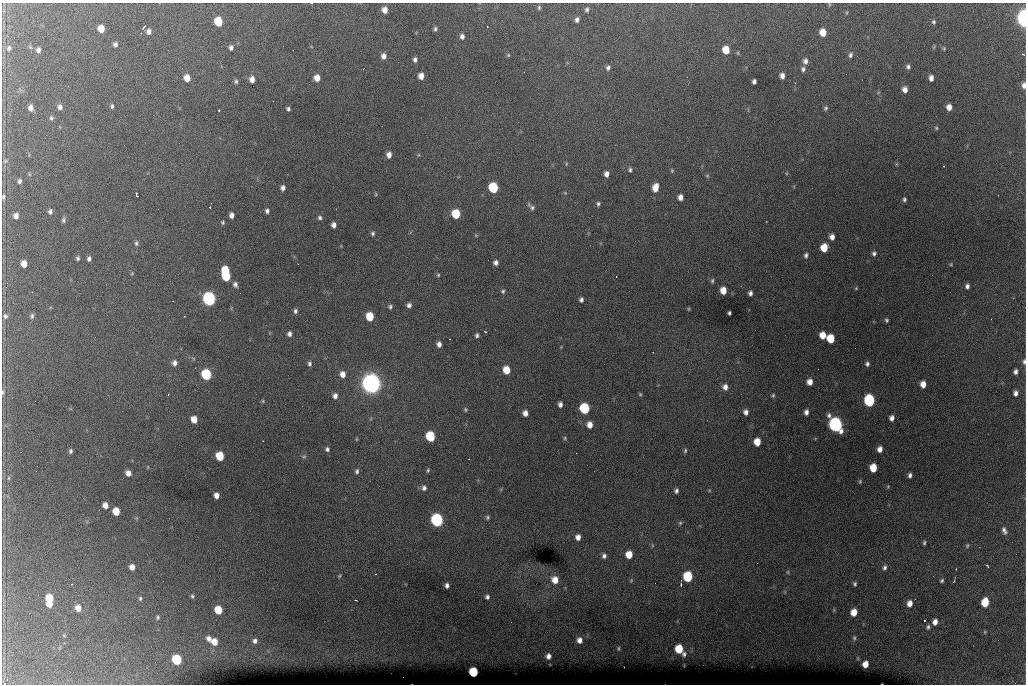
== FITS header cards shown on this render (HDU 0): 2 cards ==
NAXIS1  =                 1024 /fastest changing axis
NAXIS2  =                  682 /next to fastest changing axis

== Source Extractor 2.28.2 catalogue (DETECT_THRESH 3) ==
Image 1024 x 682 px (HDU 0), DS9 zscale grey, 1 PNG px = 1 image px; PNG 1028 x 686 px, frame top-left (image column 1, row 682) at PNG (2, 3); no overlay
Background 6600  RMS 53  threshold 159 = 3 sigma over >= 5 px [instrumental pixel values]
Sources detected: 230; all 230 listed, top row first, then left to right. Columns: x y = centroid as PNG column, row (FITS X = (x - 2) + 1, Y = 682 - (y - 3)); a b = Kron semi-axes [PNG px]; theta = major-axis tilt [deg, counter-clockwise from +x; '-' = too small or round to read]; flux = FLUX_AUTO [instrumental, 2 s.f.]
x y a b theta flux
311 3 3 2 - 8.6e+03
539 8 6 4 88 6.1e+03
385 10 6 5 - 2.6e+04
587 10 7 5 79 8.3e+03
1024 18 9 5 -86 1.0e+06
577 20 6 5 - 1.2e+04
218 22 6 5 - 1.3e+05
934 22 5 4 - 6.3e+03
144 27 6 3 54 5.1e+03
101 29 6 5 - 5.0e+04
435 29 6 4 83 7.2e+03
149 31 6 5 - 1.6e+04
823 32 6 5 - 4.6e+04
462 36 6 5 - 1.3e+04
115 44 5 4 - 9.8e+03
934 47 6 4 71 3.9e+03
9 48 8 7 - 1.2e+04
231 48 6 5 - 1.1e+04
944 48 5 4 - 3.7e+03
38 50 5 5 - 1.2e+04
726 50 6 5 - 6.7e+04
738 53 6 3 -72 3.6e+03
1023 54 4 3 - 2.5e+03
508 55 5 4 - 3.9e+03
850 55 8 6 71 1.0e+04
384 56 6 5 - 1.8e+04
415 59 5 4 - 1.0e+04
805 61 8 6 -89 1.6e+04
908 67 5 5 - 9.0e+03
608 68 6 5 - 1.1e+04
803 69 6 6 - 1.0e+04
421 76 6 5 - 3.0e+04
782 76 6 5 - 1.9e+04
187 78 6 6 - 3.8e+04
317 78 6 5 - 3.5e+04
931 78 5 4 - 1.8e+04
252 79 6 4 89 2.3e+04
236 81 6 5 - 6.5e+03
754 81 5 4 - 1.1e+04
1024 85 7 5 89 1.5e+04
905 89 6 5 - 1.8e+04
112 106 5 4 - 6.8e+03
60 107 6 5 - 1.3e+04
949 107 5 5 - 2.8e+04
31 108 6 5 - 2.0e+04
826 108 6 5 - 7.0e+03
288 109 4 4 - 7.2e+03
219 110 2 2 - 2.9e+03
51 118 5 5 - 7.1e+03
936 128 5 4 - 4.3e+03
389 155 6 5 - 2.1e+04
418 155 5 3 - 3.5e+03
5 161 6 5 - 5.1e+03
566 164 5 3 - 3.4e+03
896 164 6 4 -90 3.6e+03
943 166 3 2 - 2.5e+03
630 170 5 4 - 6.8e+03
672 170 6 4 -70 4.4e+03
29 174 5 3 - 3.6e+03
606 174 6 5 - 1.8e+04
707 176 5 5 - 4.5e+03
20 181 5 4 - 8.4e+03
493 187 6 6 - 2.6e+05
655 187 8 6 75 3.9e+04
283 188 5 4 - 1.4e+04
565 193 5 4 - 3.4e+03
136 194 5 3 - 9.7e+03
376 194 5 4 - 3.5e+03
3 197 5 4 - 6.3e+03
680 197 5 5 - 1.9e+04
904 199 5 4 - 7.2e+03
598 204 5 5 - 7.9e+03
210 207 3 2 - 3.5e+03
532 208 8 7 - 1.0e+04
50 211 6 5 - 9.7e+03
267 211 5 4 - 9.3e+03
456 214 6 6 - 1.5e+05
232 215 5 4 - 1.7e+04
16 216 5 5 - 1.8e+04
320 218 6 5 - 7.8e+03
63 220 7 5 90 7.6e+03
223 222 5 4 - 5.2e+03
334 225 5 4 - 1.7e+04
373 233 5 5 - 7.0e+03
832 237 6 5 - 2.0e+04
136 243 8 5 -90 7.9e+03
824 248 6 5 - 7.3e+04
874 253 5 5 - 8.6e+03
806 255 7 5 73 9.8e+03
78 258 4 4 - 6.7e+03
89 259 5 4 - 9.7e+03
496 263 5 5 - 1.3e+04
24 264 6 5 - 3.4e+04
951 264 3 3 - 3.3e+03
225 270 6 5 - 9.7e+04
132 273 5 3 - 3.4e+03
438 275 5 4 - 4.4e+03
226 276 7 6 - 1.7e+05
712 281 6 5 - 6.3e+03
235 284 6 5 - 1.1e+04
967 286 5 4 - 1.1e+04
856 288 4 4 - 3.4e+03
503 291 5 4 - 5.8e+03
723 291 6 5 - 4.7e+04
750 293 5 4 - 1.1e+04
209 299 7 6 - 9.8e+05
581 300 5 4 - 9.8e+03
409 305 6 5 - 1.1e+04
390 307 5 5 - 6.7e+03
688 309 5 3 - 3.5e+03
295 311 6 5 - 9.2e+03
729 313 4 3 - 6.4e+03
5 316 6 6 - 8.2e+03
32 316 6 4 80 7.7e+03
184 316 2 2 - 1.9e+03
370 316 6 5 - 1.1e+05
886 320 5 4 - 6.1e+03
485 331 4 2 - 2.0e+03
289 334 5 5 - 1.2e+04
477 335 4 3 - 7.5e+03
823 335 6 5 - 4.1e+04
831 339 6 5 - 1.1e+05
439 344 5 4 - 1.5e+04
653 352 2 2 - 1.7e+03
1024 362 7 4 89 7.6e+03
174 363 6 6 - 1.4e+04
309 364 5 5 - 8.3e+03
867 364 5 5 - 8.9e+03
507 370 6 5 - 7.2e+04
1015 372 5 4 - 1.1e+04
206 374 7 6 - 3.2e+05
343 374 7 6 - 2.6e+04
810 382 6 5 - 2.6e+04
371 383 9 9 - 2.5e+06
923 384 6 5 - 3.1e+04
725 387 7 7 - 2.2e+04
3 392 7 4 82 5.9e+03
1015 393 5 4 - 1.3e+04
640 394 4 4 - 4.0e+03
168 395 3 2 - 3.7e+03
773 395 5 5 - 5.4e+03
335 396 6 5 - 1.5e+04
263 401 5 4 - 3.9e+03
869 401 7 6 - 4.6e+05
560 404 5 4 - 1.3e+04
584 408 7 6 - 3.0e+05
465 410 5 5 - 5.3e+03
746 412 6 5 - 1.6e+04
806 412 5 4 - 1.4e+04
525 413 5 5 - 2.1e+04
892 418 5 4 - 1.5e+04
194 419 6 5 - 4.1e+04
590 425 6 6 - 2.9e+04
835 425 8 7 - 1.1e+06
430 436 6 6 - 2.4e+05
565 438 5 4 - 4.5e+03
356 439 5 3 - 3.2e+03
757 442 6 5 - 5.8e+04
327 449 5 4 - 8.1e+03
880 449 5 4 - 2.1e+04
71 451 5 4 - 7.7e+03
685 451 6 4 76 5.6e+03
220 456 6 5 - 1.2e+05
304 456 6 5 - 5.7e+03
469 459 2 2 - 1.8e+03
873 468 6 5 - 7.3e+04
428 470 5 4 - 5.3e+03
357 471 7 5 74 8.4e+03
128 473 5 5 - 2.3e+04
910 475 5 4 - 1.0e+04
8 478 6 4 90 5.1e+03
860 481 5 4 - 4.5e+03
888 486 5 3 - 3.2e+03
424 488 7 6 - 1.2e+04
709 490 5 3 - 3.8e+03
676 491 6 4 79 9.7e+03
216 495 5 4 - 2.2e+04
105 505 5 5 - 2.6e+04
116 511 6 5 - 6.2e+04
487 517 6 6 - 6.8e+03
437 520 7 6 - 7.9e+05
680 523 5 5 - 5.5e+03
1004 530 8 5 -67 1.2e+04
578 537 6 5 - 2.1e+04
924 543 5 4 - 5.9e+03
652 545 5 3 - 3.5e+03
967 545 6 4 70 4.8e+03
629 555 6 5 - 5.7e+04
604 556 6 5 - 1.2e+04
987 565 3 2 - 3.7e+03
132 567 5 5 - 2.4e+04
885 567 7 5 69 9.6e+03
788 572 6 4 89 3.7e+03
375 574 2 2 - 3.1e+03
339 576 4 4 - 3.8e+03
688 577 7 6 - 2.3e+05
555 580 8 7 - 3.9e+04
631 580 6 4 77 4.2e+03
942 581 5 4 - 5.8e+03
71 584 3 2 - 4.0e+03
855 584 5 4 - 6.2e+03
447 585 5 4 - 1.1e+04
681 585 5 4 - 4.4e+03
192 596 5 4 - 5.6e+03
487 597 5 5 - 9.3e+03
50 598 7 6 - 8.6e+04
140 598 5 5 - 6.1e+03
355 600 3 2 - 3.5e+03
985 602 6 5 - 1.3e+05
910 603 7 5 82 2.8e+04
50 604 5 4 - 3.5e+04
78 608 7 6 - 3.0e+04
218 610 6 5 - 8.7e+04
854 612 6 5 - 5.0e+04
158 617 6 5 - 6.4e+03
935 622 6 5 - 2.1e+04
928 627 6 5 - 7.1e+03
985 632 4 4 - 3.6e+03
209 638 6 6 - 1.6e+04
854 638 7 5 90 6.9e+03
579 640 6 5 - 2.0e+04
255 641 6 6 - 1.3e+04
214 642 7 6 - 4.0e+04
619 648 6 3 90 3.7e+03
679 649 6 6 - 1.1e+05
684 654 6 5 - 8.5e+03
548 656 5 4 - 1.6e+04
177 660 6 6 - 2.3e+05
865 664 6 5 - 3.7e+04
473 672 6 5 - 2.0e+05
At the frame edge (FLAGS 8, measured only in part): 6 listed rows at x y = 311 3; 1024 18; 1024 85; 3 197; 1024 362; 3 392

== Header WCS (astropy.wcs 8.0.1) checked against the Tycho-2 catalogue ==
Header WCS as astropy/WCSLIB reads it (CRVAL/CRPIX/CD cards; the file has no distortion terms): RA---TAN/DEC--TAN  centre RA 07:06:07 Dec +31:10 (106.53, +31.16 deg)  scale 1.44 arcsec/px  FOV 24.5' x 16.3'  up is -93 deg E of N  parity flipped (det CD > 0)
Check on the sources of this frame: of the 60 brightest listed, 8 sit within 2.2 arcsec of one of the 16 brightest Tycho-2 stars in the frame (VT <= 12.35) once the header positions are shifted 0.64 arcsec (0.18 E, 0.61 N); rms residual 1.21 arcsec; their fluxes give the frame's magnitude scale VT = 25.55 - 2.5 log10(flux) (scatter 0.35 mag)
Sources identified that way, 8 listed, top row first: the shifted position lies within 2.2 arcsec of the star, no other Tycho-2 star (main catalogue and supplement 1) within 4.4 arcsec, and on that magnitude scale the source's flux lands within +1.5 / -3 mag of the star's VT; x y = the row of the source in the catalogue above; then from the Tycho-2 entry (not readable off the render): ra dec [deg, ICRS J2000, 3 dp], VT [Tycho-2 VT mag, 2 dp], TYC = Tycho-2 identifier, HIP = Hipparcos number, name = IAU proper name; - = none
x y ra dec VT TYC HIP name
493 187 106.458 +31.151 12.35 2438-728-1 - -
206 374 106.551 +31.041 11.84 2438-663-1 - -
371 383 106.552 +31.106 9.20 2438-180-1 - -
869 401 106.550 +31.305 11.61 2438-184-1 - -
584 408 106.559 +31.192 11.79 2438-1039-1 - -
835 425 106.562 +31.292 10.01 2438-106-1 - -
437 520 106.614 +31.135 11.36 2438-550-1 - -
473 672 106.684 +31.152 11.76 2438-931-1 - -